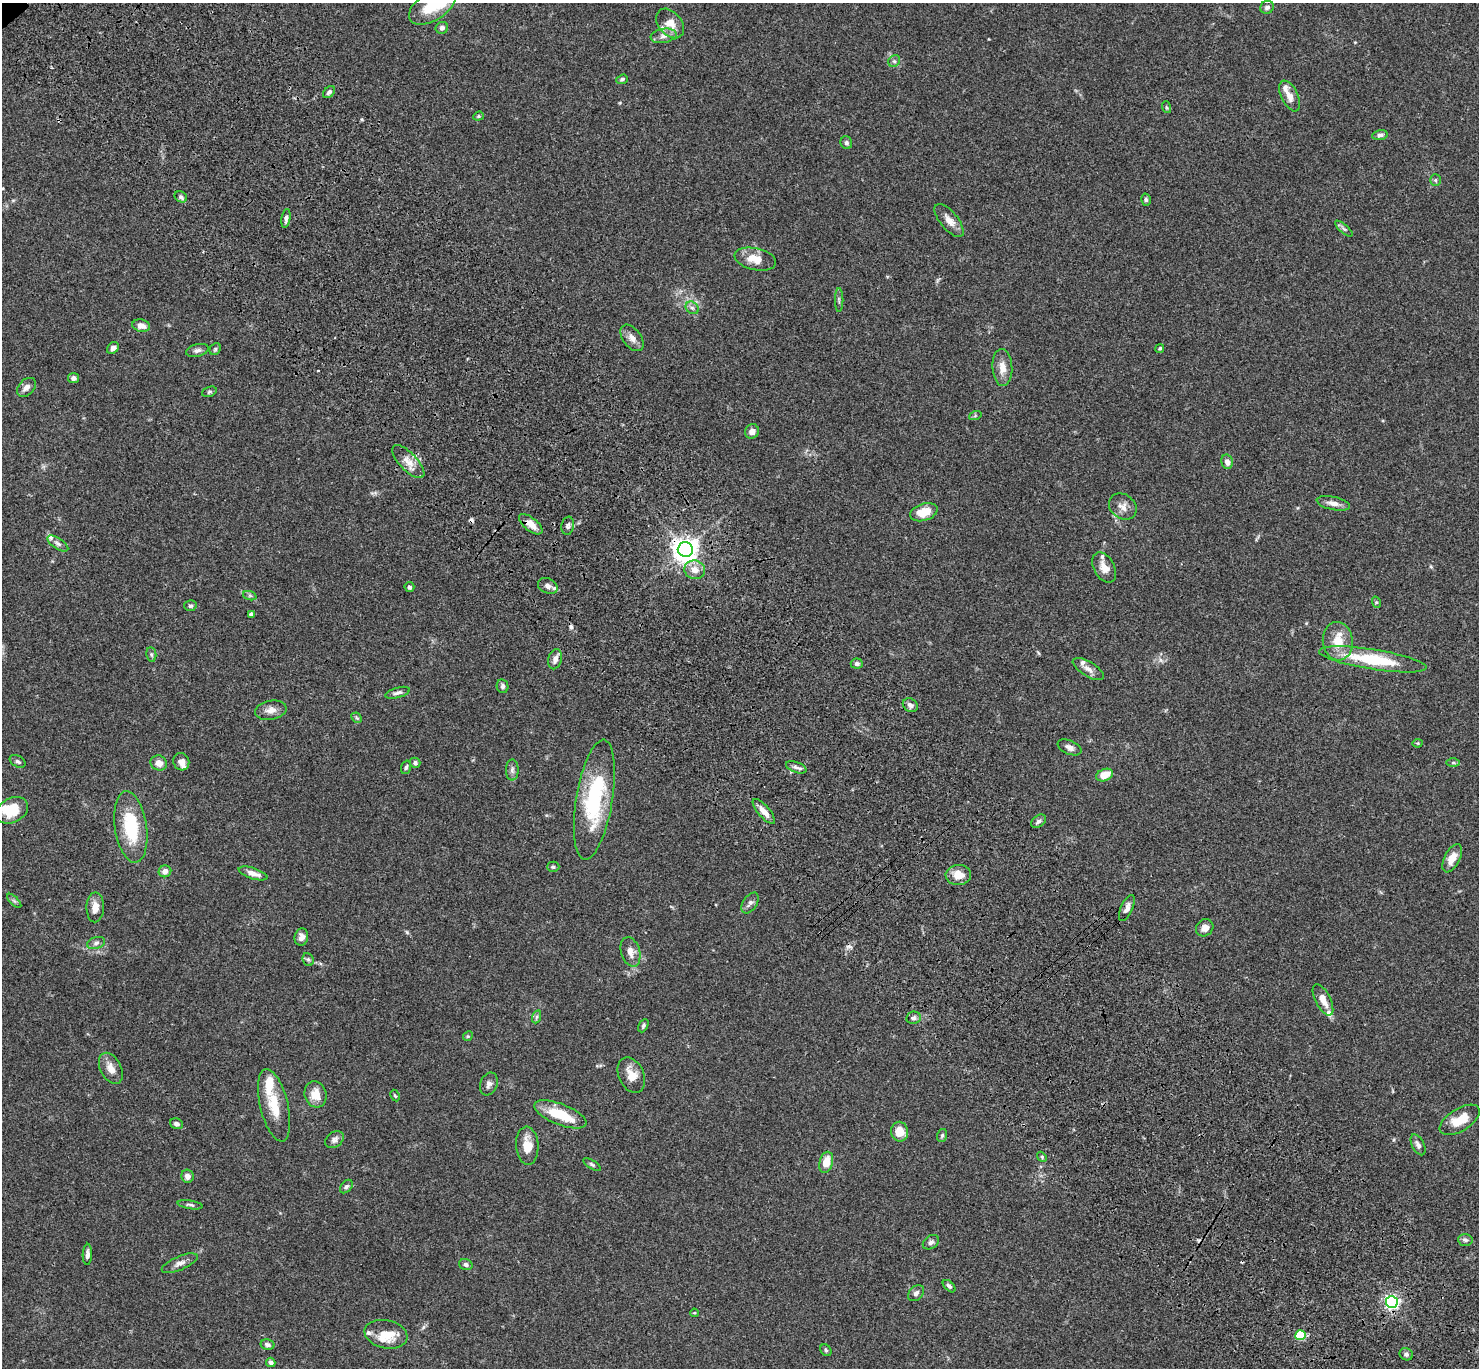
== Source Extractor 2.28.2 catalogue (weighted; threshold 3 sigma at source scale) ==
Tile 6 of 4 x 4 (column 2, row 2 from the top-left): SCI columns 1580-3056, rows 3117-4482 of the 6109 x 6091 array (HDU 1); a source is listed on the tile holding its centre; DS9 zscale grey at full resolution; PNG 1481 x 1370 px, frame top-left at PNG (2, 3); each listed source drawn as its Kron ellipse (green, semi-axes under 4 px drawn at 4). Shown black and unused: <1% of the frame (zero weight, under 3 of 4 exposures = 6% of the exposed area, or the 3 px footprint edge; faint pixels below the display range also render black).
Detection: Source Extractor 2.28.2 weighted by HDU 2 'WHT'; one run over the whole footprint, this tile lists its part. Background 0.0586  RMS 0.0052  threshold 0.0233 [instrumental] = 3 sigma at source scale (4.5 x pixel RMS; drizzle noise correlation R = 1.50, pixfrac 1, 0.05/0.05 arcsec/px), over >= 5 px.
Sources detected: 151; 2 inside a brighter object's white glare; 6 cosmic-ray / hot-pixel residue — neither listed nor drawn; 11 inside a brighter listed object's ellipse — not listed separately; the other 132 listed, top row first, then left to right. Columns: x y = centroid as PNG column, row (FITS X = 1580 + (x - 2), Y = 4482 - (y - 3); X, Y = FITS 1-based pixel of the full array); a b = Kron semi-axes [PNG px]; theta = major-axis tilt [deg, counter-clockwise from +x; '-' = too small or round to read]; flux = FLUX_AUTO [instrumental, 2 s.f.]
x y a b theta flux
432 6 26 14 33 17
1267 7 7 6 - 1.6
670 23 17 11 -49 6.6
442 28 6 6 - 1.5
664 36 13 7 9 2.8
894 61 6 5 - 1.1
622 79 6 4 20 1.1
329 92 7 5 44 1.4
1290 96 17 8 -63 4.1
1166 107 6 4 -71 0.67
478 116 5 4 - 0.65
1380 135 8 5 10 1.4
846 143 6 5 - 1.3
1435 180 6 5 - 0.91
181 197 6 5 - 1.3
1146 200 6 4 -76 0.95
286 218 9 4 80 1.4
949 220 20 8 -50 4.4
1344 229 11 4 -40 1.2
755 259 21 11 -13 7.5
839 300 12 2 90 0.89
692 308 7 5 -43 1.4
141 326 9 6 -12 3.8
632 338 15 9 -53 3.5
113 348 7 5 48 2
1160 348 5 4 - 0.73
215 349 6 5 - 0.84
197 350 11 6 15 1.7
1002 367 18 10 -87 5
73 378 5 5 - 1.9
26 387 11 7 45 2.7
209 392 8 5 18 0.91
975 416 6 4 20 0.72
752 431 7 7 - 3
408 462 21 9 -46 5.5
1227 462 7 5 -77 2.3
1333 503 17 6 -12 3.5
1123 507 15 12 -39 3.9
924 512 14 8 18 8.1
531 524 14 6 -38 4.9
568 526 9 6 81 1.4
58 543 12 5 -34 1.8
685 549 7 7 - 490
1104 567 16 10 -61 4.9
695 570 10 9 - 4.6
548 586 10 7 -26 2.3
409 587 5 5 - 1
250 596 7 4 -19 0.87
1376 602 6 4 -72 0.59
190 606 6 5 - 0.97
251 614 4 3 - 1.2
1338 641 19 15 -84 9.6
151 654 7 5 -83 0.89
555 659 10 7 76 2.9
1373 659 54 10 -9 28
857 664 6 5 - 1.4
1088 669 17 7 -31 3.4
502 686 7 6 - 1.4
398 693 12 5 15 1.8
910 705 8 6 -34 1.8
271 710 16 9 10 3.6
357 718 6 4 -44 0.81
1418 743 5 3 - 0.46
1069 747 12 7 -24 2.4
18 761 8 5 -30 1.1
181 762 9 8 - 3
159 763 8 7 - 4
415 763 5 5 - 1.3
1453 763 7 4 0 0.88
406 767 7 4 73 0.94
796 767 11 5 -19 1.6
512 770 10 6 90 1.7
1105 775 9 6 23 7.1
594 800 61 18 81 46
12 810 17 12 28 15
764 811 16 6 -49 4.2
1039 821 8 5 38 1.6
131 827 36 16 -82 24
1452 858 15 7 63 5.5
553 867 6 5 - 0.94
165 871 6 6 - 2.4
253 873 15 5 -18 3.9
958 875 12 10 2 6.3
14 901 9 3 -45 0.89
750 903 11 7 56 1.8
95 907 15 8 88 4.2
1127 908 14 5 66 2.4
1205 928 9 8 - 3.3
301 937 9 6 74 2.6
96 943 9 5 16 1.6
630 952 15 9 -73 4.2
308 960 7 5 -68 0.93
1323 1000 17 7 -63 4.8
536 1017 7 4 70 0.96
913 1018 7 6 - 1.4
643 1026 7 4 64 0.98
468 1036 5 4 - 0.62
111 1068 17 10 -63 4.9
631 1075 18 12 -65 6.8
489 1084 12 8 69 2.2
316 1094 13 11 -74 6.9
395 1096 6 4 -61 0.61
274 1105 37 14 -77 13
560 1114 27 10 -21 16
1460 1120 22 11 31 11
176 1124 6 5 - 1.6
900 1132 10 8 -79 7.1
942 1135 6 5 - 1
335 1140 10 7 37 1.9
1418 1145 11 6 -63 1.8
527 1146 19 11 -86 7.8
1042 1157 5 4 - 0.7
826 1162 11 6 75 7.7
592 1164 10 4 -32 0.95
187 1176 6 6 - 2.7
346 1186 7 5 49 1.1
190 1205 12 4 -9 1.1
1465 1240 7 6 - 1.2
931 1242 9 6 36 1.6
87 1254 10 4 88 2
180 1263 19 7 23 2.9
466 1264 7 5 -18 1.5
949 1286 8 4 -44 1.3
916 1293 9 6 45 1.7
1392 1302 6 6 - 140
694 1313 4 4 - 0.48
386 1334 22 14 -11 9.7
1300 1335 5 5 - 30
267 1345 7 5 -12 1.1
826 1350 6 5 - 0.76
1406 1354 7 6 - 1.4
271 1362 5 4 - 1.5
Overlapping masked pixels (flux is a lower limit): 2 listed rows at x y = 531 524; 685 549
Isophote crosses this tile's border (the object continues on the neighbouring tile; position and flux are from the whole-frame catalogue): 2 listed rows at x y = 432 6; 12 810